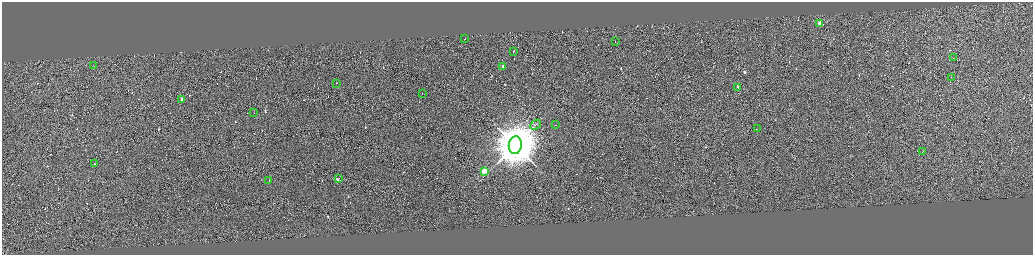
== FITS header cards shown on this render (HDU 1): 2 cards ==
NAXIS1  =                 4123
NAXIS2  =                 1009

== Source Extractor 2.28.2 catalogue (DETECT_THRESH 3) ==
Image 4123 x 1009 px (HDU 1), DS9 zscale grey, zoomed out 1/4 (1 PNG px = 4 x 4 image px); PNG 1035 x 257 px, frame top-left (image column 1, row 1009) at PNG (2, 2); each listed source drawn as its Kron ellipse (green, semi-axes under 4 px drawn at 4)
Background -0.105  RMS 3.8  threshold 11.5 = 3 sigma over >= 5 px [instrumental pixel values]
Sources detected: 403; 381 cannot appear on this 1/4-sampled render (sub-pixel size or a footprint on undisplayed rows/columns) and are neither listed nor drawn; the other 22 listed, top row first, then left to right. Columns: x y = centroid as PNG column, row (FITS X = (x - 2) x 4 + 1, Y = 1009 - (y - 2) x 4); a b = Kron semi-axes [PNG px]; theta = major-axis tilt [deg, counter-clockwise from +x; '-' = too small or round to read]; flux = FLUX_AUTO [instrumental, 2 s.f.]
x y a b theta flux
820 23 2 2 - 8.7e+04
465 39 2 1 - 2.5e+04
615 42 2 1 - 1.4e+04
514 51 2 1 - 1.2e+04
953 58 2 1 - 3.6e+02
94 66 2 1 - 1.5e+04
503 66 2 1 - 2.5e+04
951 77 2 1 - 6.2e+02
336 83 2 1 - 1.1e+04
738 88 3 1 - 2.4e+05
423 93 2 1 - 4.2e+04
182 99 2 1 - 2.4e+04
254 113 2 1 - 2.8e+04
536 125 6 2 45 3.1e+03
555 125 2 1 - 1.6e+04
757 129 2 1 - 2.6e+04
515 145 9 6 84 1.7e+07
923 151 2 1 - 3.9e+04
95 164 2 1 - 1.5e+04
485 171 2 2 - 1.4e+05
339 178 2 2 - 1.4e+03
269 181 3 1 - 2.4e+04
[381 sub-pixel or undisplayed-footprint detections neither listed nor drawn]